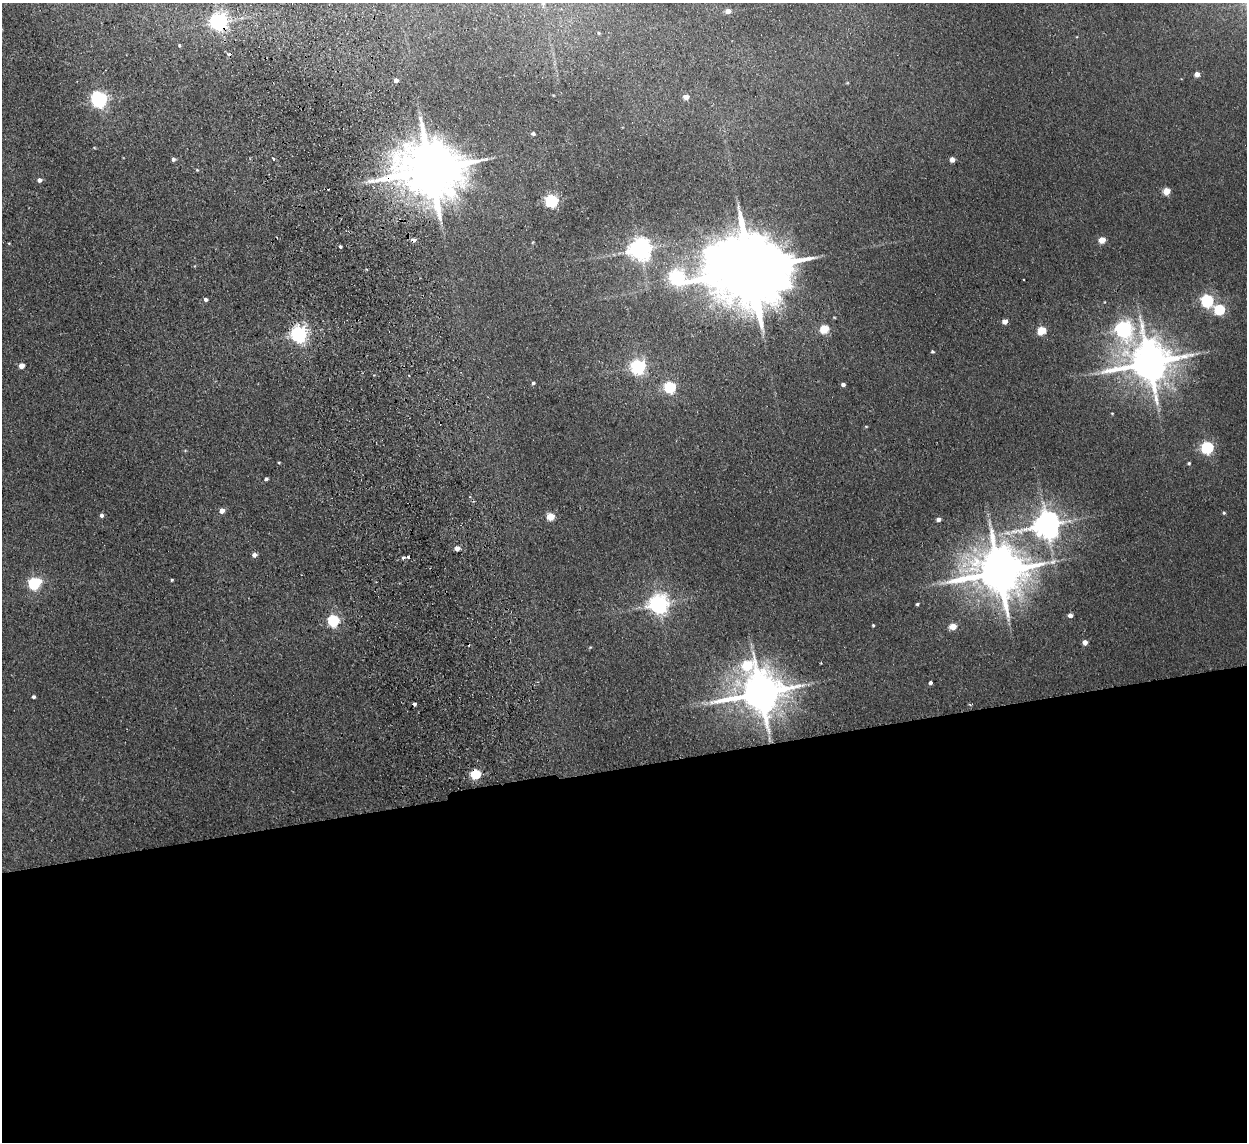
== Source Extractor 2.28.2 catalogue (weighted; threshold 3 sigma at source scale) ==
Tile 15 of 4 x 4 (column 3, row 4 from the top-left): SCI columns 2542-3786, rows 154-1293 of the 5082 x 4980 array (HDU 1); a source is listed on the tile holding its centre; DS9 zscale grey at full resolution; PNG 1249 x 1144 px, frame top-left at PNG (2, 3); no overlay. Shown black and unused: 33% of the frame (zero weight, under 2 of 3 exposures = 3% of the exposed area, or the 3 px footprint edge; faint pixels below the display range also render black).
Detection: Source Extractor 2.28.2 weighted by HDU 2 'WHT'; one run over the whole footprint, this tile lists its part. Background 0.0678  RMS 0.0098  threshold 0.044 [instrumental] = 3 sigma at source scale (4.5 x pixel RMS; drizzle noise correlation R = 1.50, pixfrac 1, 0.05/0.05 arcsec/px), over >= 5 px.
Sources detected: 77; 2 inside a brighter object's white glare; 7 cosmic-ray / hot-pixel residue — not listed; the other 68 listed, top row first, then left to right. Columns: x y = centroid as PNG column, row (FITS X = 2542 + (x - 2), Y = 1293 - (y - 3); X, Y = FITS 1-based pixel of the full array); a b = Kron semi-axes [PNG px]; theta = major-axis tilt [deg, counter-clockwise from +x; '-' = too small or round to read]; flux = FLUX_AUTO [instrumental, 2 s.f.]
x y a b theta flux
728 11 4 4 - 8.3
219 22 6 6 - 410
599 33 5 4 - 1.2
179 45 4 3 - 1
1197 74 4 4 - 7.7
396 80 4 4 - 4.5
686 97 5 5 - 8.8
99 100 7 6 - 280
533 134 5 4 - 2.3
173 159 5 4 - 2.6
273 159 3 3 - 2.9
952 159 4 4 - 8
197 170 4 3 - 0.98
431 170 18 15 3 7800
39 180 5 4 - 4.1
1166 191 5 5 - 25
551 201 6 5 - 170
1102 240 5 4 - 16
340 246 3 3 - 1.8
640 249 7 7 - 770
751 269 24 17 7 15000
677 277 9 7 -19 280
205 299 4 4 - 2.4
1207 301 6 6 - 170
1219 309 6 5 - 80
1005 321 4 4 - 7.4
824 329 5 5 - 42
1124 329 8 8 - 340
1041 331 5 5 - 37
299 334 6 6 - 390
932 351 4 3 - 1.5
1149 363 13 11 10 3700
21 366 4 4 - 9.5
638 367 6 6 - 290
533 383 4 4 - 1.6
843 384 4 4 - 3.3
670 387 5 5 - 110
1112 413 4 3 - 0.75
866 426 5 3 - 0.9
1207 447 6 5 - 150
279 462 4 3 - 0.93
1189 463 5 4 - 1.4
266 479 4 4 - 1.9
222 511 4 4 - 8.3
1224 513 4 4 - 1.4
101 515 4 4 - 3
550 517 5 5 - 30
938 519 4 4 - 3.9
1046 525 10 8 14 1300
457 548 4 4 - 7.6
254 555 5 4 - 4.2
403 558 4 3 - 2.4
999 572 16 13 4 5100
172 580 3 3 - 1.2
34 583 6 5 - 150
658 604 7 6 - 590
917 604 4 3 - 1.6
1070 615 4 4 - 4.5
333 620 5 5 - 120
873 625 3 3 - 1.2
953 627 5 5 - 18
1085 642 4 4 - 6.1
590 647 5 3 - 0.86
747 665 10 9 - 63
930 683 4 3 - 2.2
761 693 13 11 13 3800
33 697 4 3 - 2.4
475 774 5 5 - 72
Overlapping masked pixels (flux is a lower limit): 3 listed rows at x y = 219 22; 431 170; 475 774